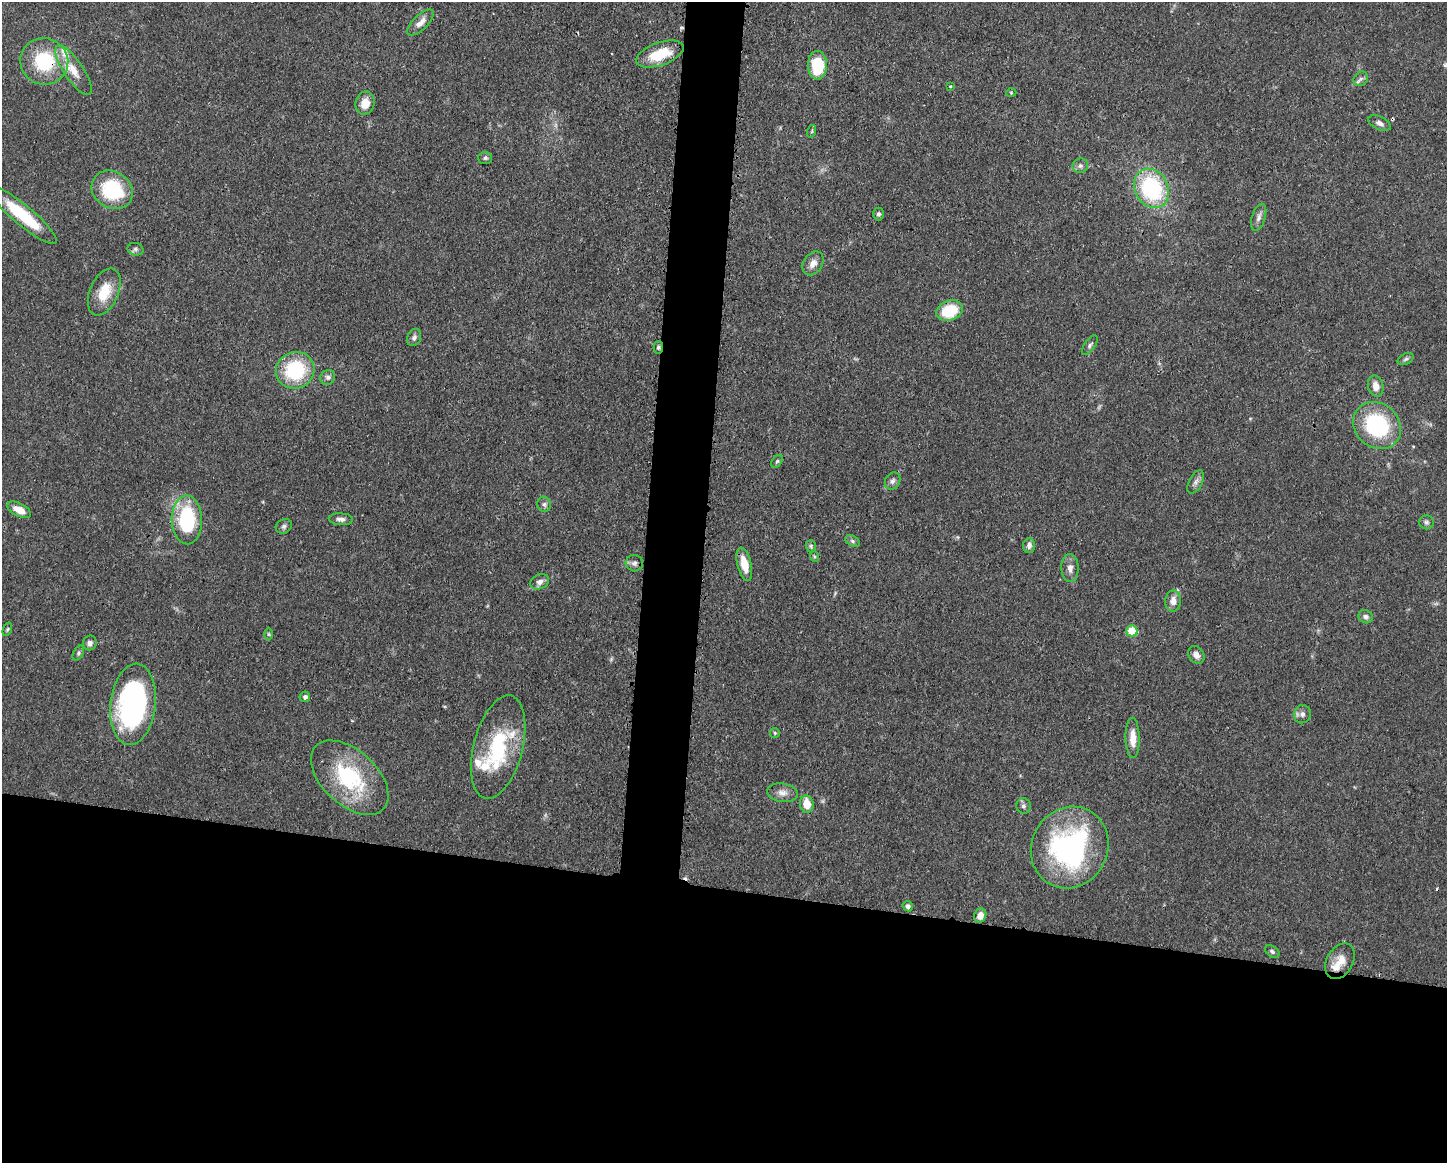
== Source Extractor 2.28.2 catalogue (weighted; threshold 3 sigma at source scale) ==
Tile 11 of 3 x 4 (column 2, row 4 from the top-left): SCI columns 1561-3005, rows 2-1162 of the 4680 x 4647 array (HDU 1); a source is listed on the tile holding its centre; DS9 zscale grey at full resolution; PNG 1449 x 1165 px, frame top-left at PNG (2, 2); each listed source drawn as its Kron ellipse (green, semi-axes under 4 px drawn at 4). Shown black and unused: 27% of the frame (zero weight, under 3 of 4 exposures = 1% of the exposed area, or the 3 px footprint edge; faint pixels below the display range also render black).
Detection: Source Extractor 2.28.2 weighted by HDU 2 'WHT'; one run over the whole footprint, this tile lists its part. Background 0.0545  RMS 0.0032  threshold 0.0145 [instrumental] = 3 sigma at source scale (4.5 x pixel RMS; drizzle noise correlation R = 1.50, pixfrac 1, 0.05/0.05 arcsec/px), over >= 5 px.
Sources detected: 78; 2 cosmic-ray / hot-pixel residue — neither listed nor drawn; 6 inside a brighter listed object's ellipse — not listed separately; the other 70 listed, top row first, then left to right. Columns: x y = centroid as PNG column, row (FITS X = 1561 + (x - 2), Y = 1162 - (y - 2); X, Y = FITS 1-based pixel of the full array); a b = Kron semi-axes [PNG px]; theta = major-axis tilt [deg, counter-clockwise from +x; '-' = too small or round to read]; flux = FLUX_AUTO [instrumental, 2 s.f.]
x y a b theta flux
420 23 17 7 44 2.5
660 54 25 11 19 10
44 61 24 23 - 19
817 65 14 9 -90 14
73 70 29 9 -56 5.3
1361 79 8 6 45 1
950 86 3 3 - 0.36
1011 93 5 3 - 0.32
365 103 11 9 76 4.4
1380 123 12 6 -26 1.4
812 131 6 4 72 0.43
485 158 7 6 - 0.69
1080 166 8 7 - 1.1
1152 188 20 16 -62 32
112 190 21 18 -33 21
878 214 6 5 - 0.79
23 215 43 9 -40 17
1259 217 14 6 72 1.5
135 249 8 6 -15 0.85
813 263 13 9 56 2.5
104 292 25 14 67 8.1
950 311 13 10 20 13
414 337 9 6 67 1.1
1090 345 11 5 53 0.89
658 347 6 5 - 0.62
1406 359 8 5 27 0.75
295 370 19 18 - 22
328 377 8 7 - 1.1
1376 386 11 7 -77 2.6
1377 425 25 22 -41 32
777 461 7 4 54 0.58
893 481 9 7 61 1.1
1196 482 12 6 63 1.4
544 504 7 7 - 1.1
19 510 13 6 -26 3.9
341 519 12 6 -2 1.4
187 520 24 15 -89 25
1426 522 7 7 - 0.91
284 526 8 7 - 0.99
852 541 8 5 -28 0.67
1029 545 7 6 - 1.4
811 546 6 5 - 0.51
814 556 6 3 -71 0.36
634 563 8 8 - 1.3
744 564 17 7 -77 5
1070 568 14 8 -88 2.1
540 582 10 7 25 1.7
1173 601 11 8 82 2.8
1366 617 7 6 - 1.1
7 629 7 4 70 0.49
1132 631 5 5 - 9.4
268 634 6 4 -89 0.48
90 643 7 6 - 1.2
78 653 8 5 61 0.62
1196 655 9 7 -53 1.6
305 697 5 5 - 0.82
133 704 41 22 83 72
1302 714 9 8 - 1.4
775 733 5 4 - 0.45
1133 738 20 7 -89 4
498 747 53 24 76 27
350 778 46 27 -43 29
782 793 15 9 -8 2.3
807 804 9 6 -82 5.1
1023 806 8 7 - 0.97
1070 847 42 38 61 60
908 906 5 5 - 0.84
980 915 7 6 - 2.7
1272 951 8 5 -33 0.75
1340 961 19 13 60 4.3
Overlapping masked pixels (flux is a lower limit): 2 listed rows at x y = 44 61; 658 347